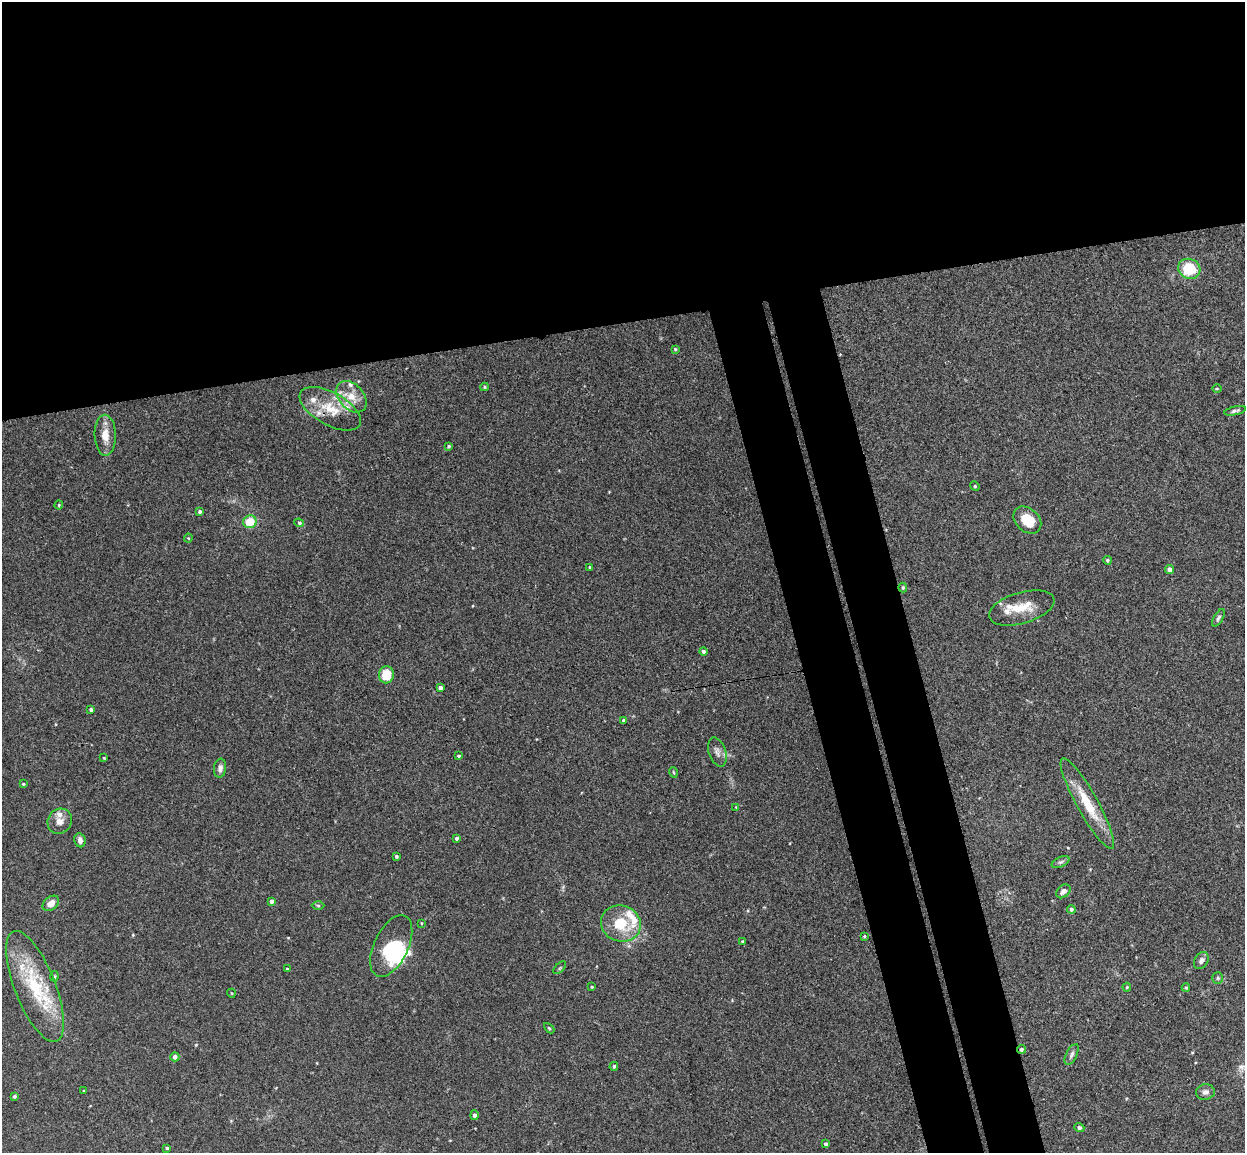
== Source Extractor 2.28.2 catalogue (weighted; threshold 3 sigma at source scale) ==
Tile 2 of 4 x 4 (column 2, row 1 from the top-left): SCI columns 1300-2542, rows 3608-4758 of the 5086 x 5029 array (HDU 1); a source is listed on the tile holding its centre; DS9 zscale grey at full resolution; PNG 1247 x 1155 px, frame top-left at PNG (2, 2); each listed source drawn as its Kron ellipse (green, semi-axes under 4 px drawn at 4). Shown black and unused: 34% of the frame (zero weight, under 3 of 4 exposures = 5% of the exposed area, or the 3 px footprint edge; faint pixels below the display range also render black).
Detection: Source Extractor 2.28.2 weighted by HDU 2 'WHT'; one run over the whole footprint, this tile lists its part. Background 0.0427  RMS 0.0043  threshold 0.0192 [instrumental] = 3 sigma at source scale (4.5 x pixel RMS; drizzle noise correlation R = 1.50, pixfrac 1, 0.05/0.05 arcsec/px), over >= 5 px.
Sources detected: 82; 2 inside a brighter object's white glare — neither listed nor drawn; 8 inside a brighter listed object's ellipse — not listed separately; the other 72 listed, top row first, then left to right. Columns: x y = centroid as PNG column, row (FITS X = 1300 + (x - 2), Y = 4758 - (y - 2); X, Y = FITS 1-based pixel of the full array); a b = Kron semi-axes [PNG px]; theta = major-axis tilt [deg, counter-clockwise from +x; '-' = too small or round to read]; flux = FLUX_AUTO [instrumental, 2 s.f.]
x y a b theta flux
1189 269 11 10 - 16
675 349 3 3 - 0.4
485 387 4 4 - 0.47
1217 389 5 3 - 0.43
351 397 18 12 -48 6.7
330 409 34 16 -29 12
1235 411 11 4 13 0.99
105 435 20 10 -88 5.5
449 446 4 3 - 0.52
975 486 5 4 - 0.53
59 505 4 4 - 0.43
200 511 4 4 - 0.78
1027 520 15 11 -42 9.4
250 522 7 6 - 8.3
299 523 5 4 - 0.58
188 538 4 4 - 0.42
1107 560 4 4 - 0.63
590 567 3 3 - 0.49
1169 569 4 4 - 1.9
903 587 5 3 - 0.59
1022 608 34 15 16 9.7
1218 618 10 4 60 1
703 652 4 4 - 0.97
386 675 8 7 - 9.6
440 688 4 4 - 1.6
91 710 3 3 - 0.85
624 721 4 3 - 1.1
717 752 15 8 -72 2.3
458 756 4 3 - 0.54
104 758 4 3 - 0.32
220 768 9 6 84 1.7
673 772 5 3 - 0.42
23 784 4 3 - 0.45
1087 803 51 10 -61 14
736 807 3 3 - 0.28
60 821 13 12 - 3.3
456 838 4 3 - 0.79
80 840 7 5 -80 2
396 856 4 3 - 0.6
1061 862 9 5 26 1
1063 891 8 6 41 1.7
271 901 4 3 - 1.3
51 903 9 6 39 3.5
318 906 6 4 -1 0.58
1071 909 4 4 - 0.87
421 923 4 3 - 0.38
621 923 20 18 -19 14
864 936 4 3 - 0.47
742 942 3 3 - 0.58
391 946 33 17 64 16
1201 961 9 6 58 1.8
560 968 8 3 45 0.47
287 969 4 3 - 0.44
54 976 5 4 - 0.47
1218 978 6 5 - 0.68
35 986 59 20 -69 30
592 987 3 2 - 0.38
1127 987 4 4 - 0.43
1186 988 4 4 - 0.48
231 993 4 3 - 0.31
549 1028 6 3 -45 0.48
1021 1049 4 4 - 0.83
1072 1054 11 5 63 1.3
175 1057 4 4 - 1.6
614 1066 4 4 - 0.71
84 1091 3 3 - 0.39
1205 1092 9 7 9 1.7
14 1096 4 3 - 0.81
474 1115 5 4 - 1.2
1079 1128 5 4 - 1.1
826 1144 4 4 - 0.94
167 1148 3 3 - 0.5
Overlapping masked pixels (flux is a lower limit): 2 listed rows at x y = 330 409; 1021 1049